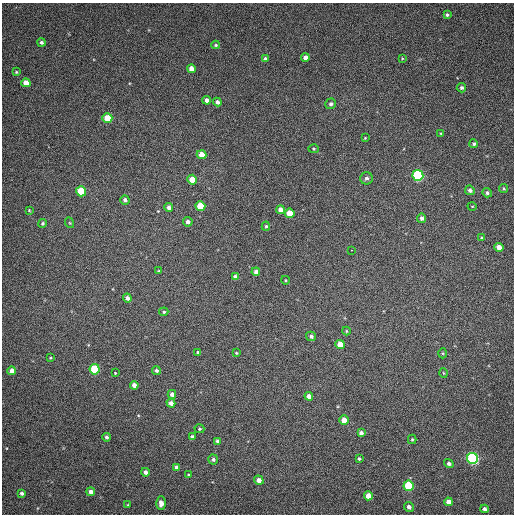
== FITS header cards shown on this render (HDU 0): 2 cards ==
NAXIS1  =                  512 / Axis length
NAXIS2  =                  512 / Axis length

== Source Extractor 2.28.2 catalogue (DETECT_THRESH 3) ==
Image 512 x 512 px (HDU 0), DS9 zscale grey, 1 PNG px = 1 image px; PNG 516 x 516 px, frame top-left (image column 1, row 512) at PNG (2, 3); each listed source drawn as its Kron ellipse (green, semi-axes under 4 px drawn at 4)
Background 146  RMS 12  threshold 35.2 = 3 sigma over >= 5 px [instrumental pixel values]
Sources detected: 87; all 87 listed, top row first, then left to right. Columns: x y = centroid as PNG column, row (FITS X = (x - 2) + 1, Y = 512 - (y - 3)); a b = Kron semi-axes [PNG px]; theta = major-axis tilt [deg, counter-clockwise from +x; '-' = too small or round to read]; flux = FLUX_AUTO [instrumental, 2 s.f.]
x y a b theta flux
447 15 4 4 - 1400
41 42 4 4 - 1800
216 45 4 3 - 970
305 58 4 4 - 3500
402 58 4 3 - 590
265 59 4 4 - 1400
191 69 4 4 - 5600
16 72 4 3 - 920
26 83 4 4 - 6900
461 88 5 4 - 1600
207 100 4 4 - 3100
217 102 4 3 - 2300
331 104 5 5 - 1800
107 118 5 5 - 17000
441 133 4 3 - 720
365 138 4 3 - 560
474 144 4 4 - 1400
313 149 5 4 - 880
201 155 5 4 - 9700
418 175 5 5 - 97000
367 178 6 6 - 2400
192 180 5 4 - 10000
504 188 5 3 - 760
470 190 5 4 - 2400
81 191 5 5 - 30000
487 193 5 4 - 1900
125 200 5 4 - 2200
200 206 5 5 - 23000
472 206 5 3 - 600
169 207 4 4 - 3000
29 210 4 4 - 820
280 210 4 4 - 6100
290 213 5 4 - 11000
422 218 4 4 - 2300
188 222 5 4 - 2300
43 223 4 4 - 1300
70 223 5 3 - 730
266 226 4 4 - 1100
481 238 3 3 - 740
499 247 4 4 - 6400
351 250 3 2 - 4100
159 271 4 3 - 920
256 272 4 4 - 2800
235 277 4 4 - 3200
285 280 4 3 - 640
127 298 4 4 - 2800
164 312 5 4 - 980
346 331 4 4 - 810
311 336 5 4 - 2100
340 345 5 4 - 11000
198 352 4 3 - 1200
236 353 3 3 - 730
443 353 5 3 - 770
50 358 4 3 - 680
95 369 5 5 - 40000
12 371 4 4 - 5000
156 371 4 4 - 1700
115 373 3 2 - 620
443 373 5 3 - 630
134 385 4 4 - 5000
172 394 4 4 - 3000
309 396 4 4 - 4800
171 403 4 4 - 3400
344 420 5 4 - 6900
199 429 5 4 - 890
361 433 4 4 - 3000
106 437 4 4 - 1800
192 437 4 3 - 1700
412 439 5 4 - 990
217 441 4 3 - 1300
473 458 5 5 - 120000
213 459 5 5 - 1900
359 459 4 3 - 1100
449 463 5 4 - 2200
176 467 4 4 - 2700
145 472 4 4 - 2800
188 475 4 3 - 740
259 480 5 4 - 5000
409 486 5 5 - 40000
91 492 4 4 - 3800
22 493 4 4 - 1700
368 496 4 4 - 7300
448 502 4 4 - 4100
161 503 7 5 -90 3900
128 505 3 2 - 610
409 507 5 5 - 2700
484 509 4 3 - 2100